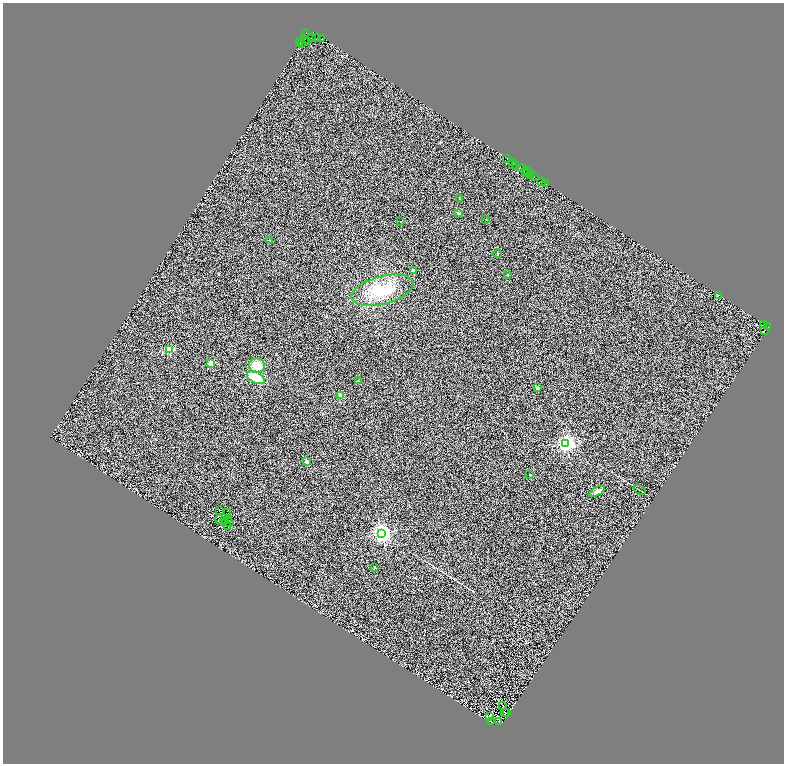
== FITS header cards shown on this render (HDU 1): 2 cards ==
NAXIS1  =                 1563
NAXIS2  =                 1523

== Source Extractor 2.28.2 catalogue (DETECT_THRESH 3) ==
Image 1563 x 1523 px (HDU 1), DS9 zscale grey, zoomed out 1/2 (1 PNG px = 2 x 2 image px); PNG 786 x 766 px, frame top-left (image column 2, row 1523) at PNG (3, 3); each listed source drawn as its Kron ellipse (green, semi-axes under 4 px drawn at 4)
Background 0.408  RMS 0.32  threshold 0.961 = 3 sigma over >= 5 px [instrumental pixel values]
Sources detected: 105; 44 cannot appear on this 1/2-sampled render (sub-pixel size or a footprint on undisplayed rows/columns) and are neither listed nor drawn; the other 61 listed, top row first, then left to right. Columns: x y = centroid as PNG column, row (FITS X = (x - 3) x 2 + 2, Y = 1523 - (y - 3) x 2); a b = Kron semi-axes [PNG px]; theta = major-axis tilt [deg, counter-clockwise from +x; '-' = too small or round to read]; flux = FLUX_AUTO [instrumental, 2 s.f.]
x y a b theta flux
305 34 2 1 - 460
311 38 3 1 - 1900
317 38 4 1 - 2200
321 39 3 2 - 690
305 40 4 1 - 1100
307 42 3 1 - 780
300 43 2 1 - 1100
302 44 2 1 - 910
507 159 2 1 - 160
513 163 3 1 - 110
512 165 4 1 - 45
516 166 2 2 - 300
522 168 3 1 - 1200
525 172 2 1 - 400
528 172 6 1 -34 350
526 174 2 1 - 420
531 176 3 1 - 12
534 177 2 1 - 120
541 182 3 1 - 160
546 184 2 1 - 1900
459 199 3 2 - 28
459 214 4 3 - 61
486 220 2 1 - 22
401 222 2 2 - 22
270 241 2 2 - 37
498 254 4 2 - 33
413 271 2 2 - 580
508 275 3 2 - 29
382 291 32 14 15 2600
718 296 4 2 - 38
764 325 3 2 - 450
768 327 2 2 - 520
764 331 3 2 - 280
170 350 3 3 - 3600
211 364 2 2 - 1700
257 366 8 7 - 860
256 378 9 5 -25 1700
359 381 2 2 - 28
537 388 2 2 - 440
340 396 2 2 - 820
566 444 3 3 - 33000
306 462 2 2 - 570
530 475 2 2 - 130
639 490 6 1 -34 50
597 492 8 3 30 250
220 511 2 1 - 25
228 513 2 1 - 25
219 519 4 1 - 1.6
229 520 3 1 - 8.8
225 521 2 1 - 32
223 523 3 2 - 56
230 523 2 1 - 11
228 527 3 1 - 25
382 534 3 3 - 39000
375 568 2 2 - 110
502 706 2 2 - 22
505 713 3 1 - 20
507 713 2 1 - 18
490 717 2 1 - 24
492 722 4 2 - 33
499 722 2 1 - 34
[44 sub-pixel or undisplayed-footprint detections neither listed nor drawn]